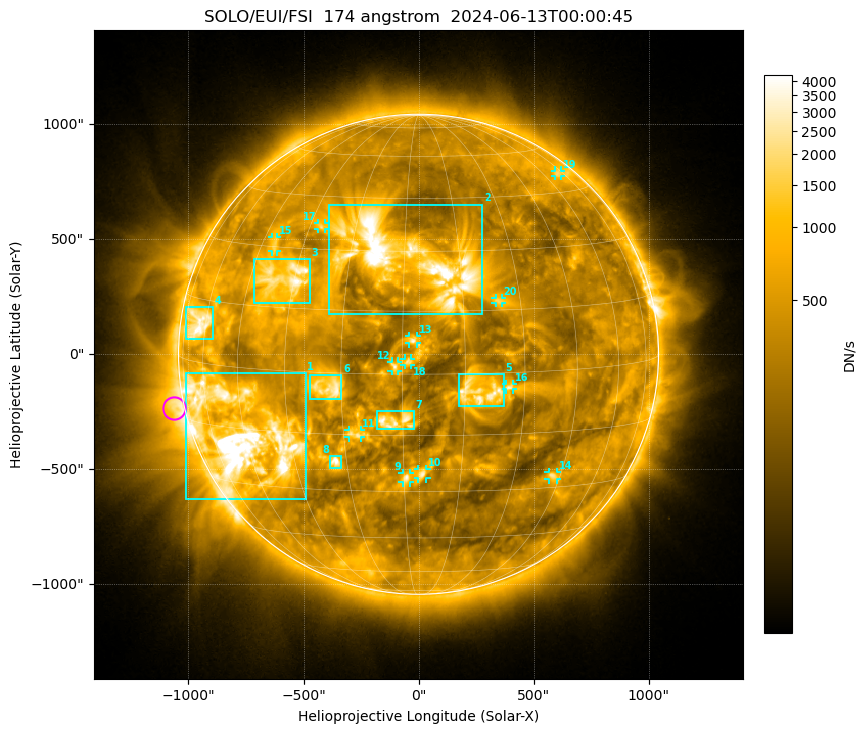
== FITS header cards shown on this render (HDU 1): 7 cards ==
TELESCOP= 'SOLO/EUI/FSI'       / telescope/Sensor name
WAVELNTH=                  174 / [Angstrom] characteristic wavelength observatio
WAVEUNIT= 'Angstrom'           / Wavelength unit
DATE-OBS= '2024-06-13T00:00:45.217' / [UTC] deprecated, same as DATE-BEG.
CTYPE1  = 'HPLN-TAN'           / helioprojective longitude (Solar X)
CTYPE2  = 'HPLT-TAN'           / helioprojective latitude (Solar Y)
BUNIT   = 'DN/s    '           / units of physical value, after BSCALE, BZERO

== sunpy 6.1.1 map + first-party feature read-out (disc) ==
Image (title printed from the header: SOLO/EUI/FSI  174 angstrom  2024-06-13T00:00:45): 635 x 635 px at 4.44 arcsec/px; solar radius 1043 arcsec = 235 px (full disc in frame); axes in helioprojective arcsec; data unit DN/s (BUNIT, on the colour bar)
Field: cropped to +-1.35 R_sun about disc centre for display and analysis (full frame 3804 x 3826 px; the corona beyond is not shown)
Orientation: file roll -16.96 deg (from PC/CROTA): ROTATED to solar-north-up (sunpy Map.rotate, bilinear) for analysis and display; everything below refers to the rotated frame
Observer: Stonyhurst longitude +168.8 deg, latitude +4.7 deg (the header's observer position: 169 deg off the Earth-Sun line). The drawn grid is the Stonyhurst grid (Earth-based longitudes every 15 deg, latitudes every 15 deg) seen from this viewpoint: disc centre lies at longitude +168.8 deg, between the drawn +165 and +180 deg meridians, so no drawn meridian runs through disc centre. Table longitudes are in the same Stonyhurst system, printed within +-180 deg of +168.8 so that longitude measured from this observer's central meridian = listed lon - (+168.8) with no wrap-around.
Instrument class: DISC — disc imager (sunpy class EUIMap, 174 A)
Bright regions (active regions / flare kernels): reference = the median radial profile (limb darkening/brightening removed); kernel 5 px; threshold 5 sigma = 941 DN/s over a disc level ~360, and >= 1.15x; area >= 9 px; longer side >= 6 px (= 27 arcsec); searched inside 0.97 R_sun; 20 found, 20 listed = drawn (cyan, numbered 1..; 12 of them under ~38 arcsec drawn as corner ticks so the feature stays visible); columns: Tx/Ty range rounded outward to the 10 arcsec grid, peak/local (2 s.f.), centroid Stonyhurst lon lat
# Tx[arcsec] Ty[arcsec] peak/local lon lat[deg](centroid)
1 -1010..-490 -630..-80 19 +119 -17
2 -390..280 170..650 19 +165 +29
3 -720..-470 220..420 12 +131 +22
4 -1010..-890 60..210 9.4 +101 +9
5 170..370 -230..-80 9 +183 -4
6 -480..-330 -200..-90 6.9 +147 -4
7 -180..-20 -330..-240 10 +163 -11
8 -390..-330 -500..-440 11 +147 -22
9 -70..-30 -560..-510 7.2 +166 -26
10 0..40 -540..-500 6.2 +170 -25
11 -310..-250 -360..-330 4.4 +153 -15
12 -120..-90 -80..-30 9.6 +163 +2
13 -40..0 40..80 5.6 +167 +8
14 560..600 -550..-510 6.9 +207 -27
15 -640..-610 440..510 5.1 +125 +31
16 380..410 -160..-130 4.4 +191 -3
17 -440..-400 540..570 5.6 +139 +36
18 -60..-30 -50..-20 4.3 +166 +3
19 590..620 770..800 3.5 +236 +51
20 330..360 220..250 3.2 +189 +17
Off-limb structures (1.02-1.3 R_sun): pedestal 1.24 DN/s subtracted; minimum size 50 px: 9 found; the strongest spans PA ~55..155 deg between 1.02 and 1.3 R_sun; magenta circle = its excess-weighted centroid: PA ~100 deg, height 1.04 R_sun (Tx ~-1060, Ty ~-230 arcsec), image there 4.3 x the reference